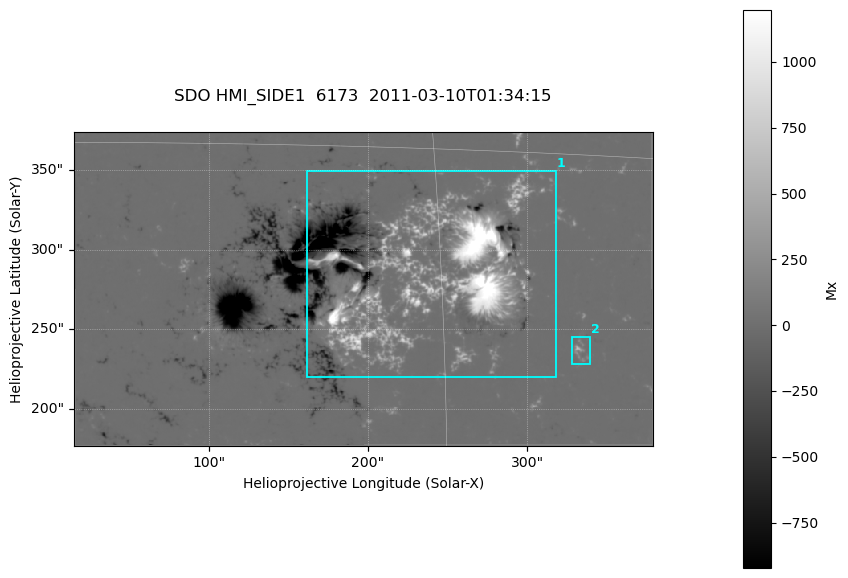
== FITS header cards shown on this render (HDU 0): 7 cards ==
TELESCOP= 'SDO     '           /
INSTRUME= 'HMI_SIDE1'          /
WAVELNTH=              6173.00 /
DATE-OBS= '2011-03-10T01:34:15.000' /
CTYPE1  = 'HPLN-TAN'           /
CTYPE2  = 'HPLT-TAN'           /
BUNIT   = 'Mx      '           /

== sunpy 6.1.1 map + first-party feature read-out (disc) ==
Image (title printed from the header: SDO HMI_SIDE1  6173  2011-03-10T01:34:15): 721 x 392 px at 0.504 arcsec/px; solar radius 966 arcsec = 1916 px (partial field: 2.4% of the solar disc is inside the frame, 99% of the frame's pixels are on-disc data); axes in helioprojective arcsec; data unit Mx (BUNIT, on the colour bar)
Orientation: file roll -179.9 deg (from PC/CROTA): ROTATED to solar-north-up (sunpy Map.rotate, bilinear) for analysis and display; everything below refers to the rotated frame; the empty margins the rotation leaves inside the frame are drawn grey
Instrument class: DISC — disc imager (sunpy class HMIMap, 6173 A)
Bright regions (active regions / flare kernels): reference = the on-disc median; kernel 7 px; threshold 5 sigma = 46.3 Mx over a disc level ~0.106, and >= 1.15x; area >= 282 px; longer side >= 5 px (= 2.5 arcsec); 2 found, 2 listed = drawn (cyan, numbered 1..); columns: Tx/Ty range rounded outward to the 2 arcsec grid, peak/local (2 s.f.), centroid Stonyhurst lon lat
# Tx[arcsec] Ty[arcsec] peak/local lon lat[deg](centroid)
1 160..318 220..350 14081 +15 +10
2 328..340 228..246 3416 +20 +7